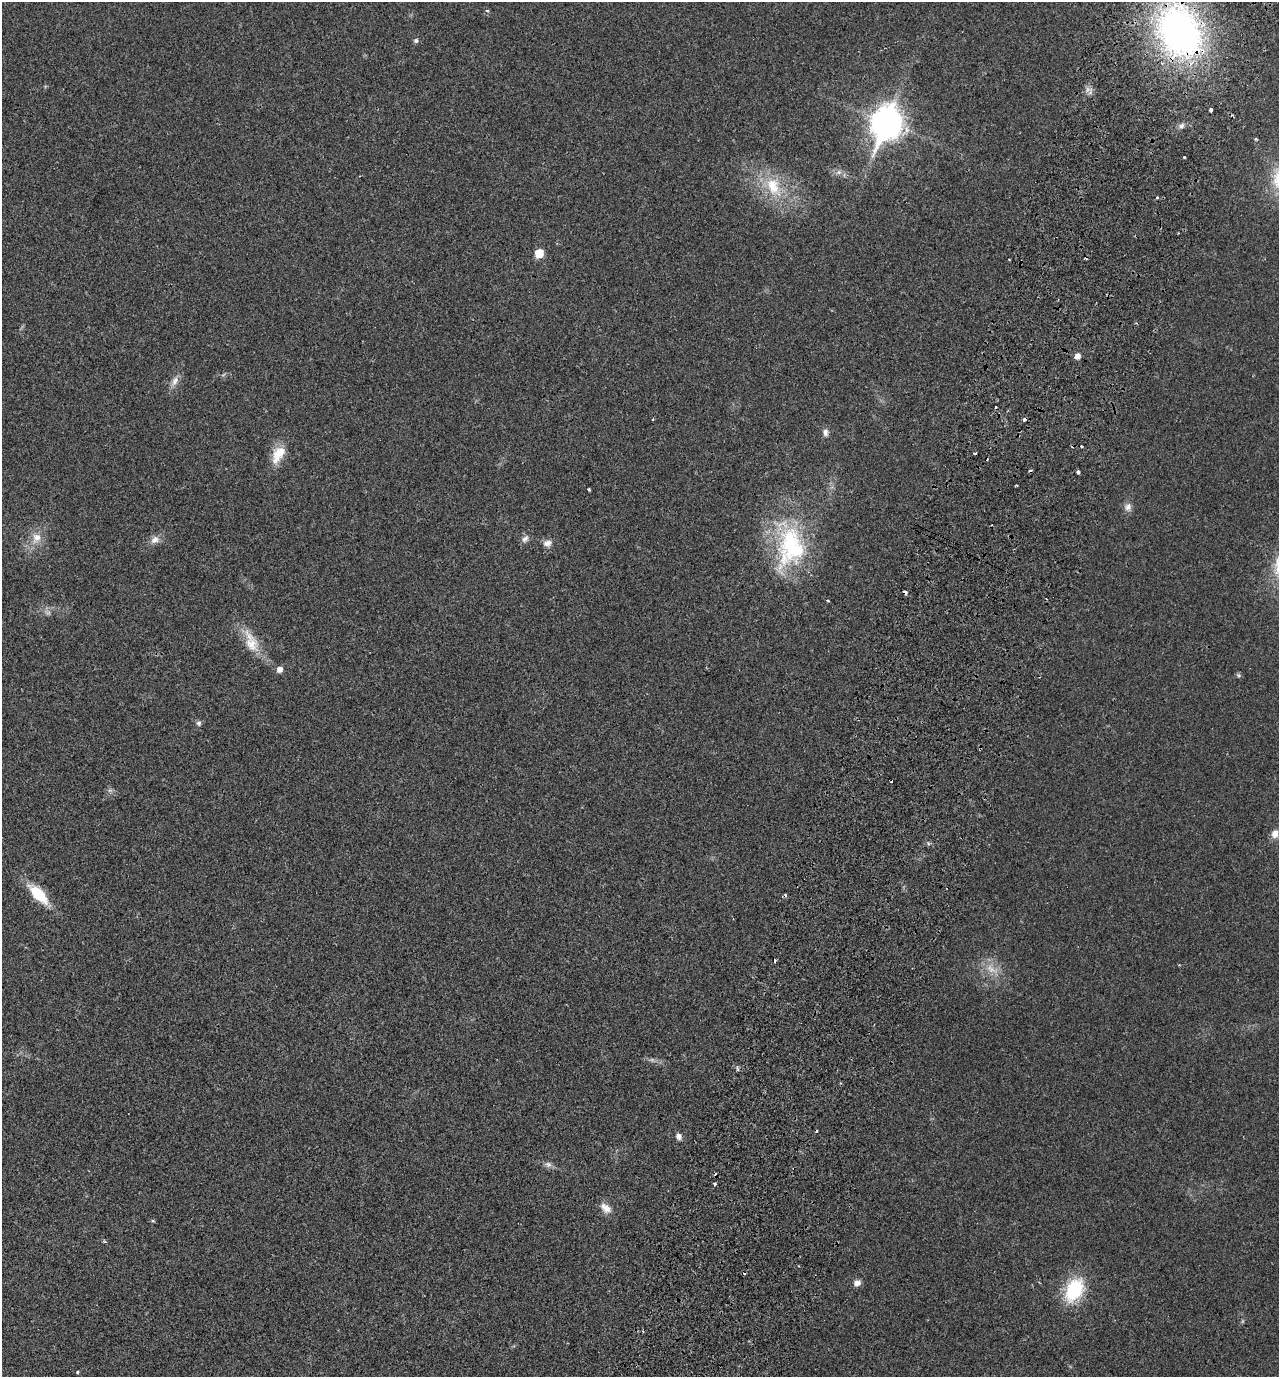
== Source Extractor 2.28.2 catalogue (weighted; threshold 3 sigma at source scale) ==
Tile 10 of 4 x 4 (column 2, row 3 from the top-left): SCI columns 1602-2878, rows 1401-2775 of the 5624 x 5552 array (HDU 1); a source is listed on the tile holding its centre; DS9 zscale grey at full resolution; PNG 1281 x 1379 px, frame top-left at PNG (2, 2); no overlay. Shown black and unused: <1% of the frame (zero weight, under 2 of 3 exposures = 3% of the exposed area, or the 3 px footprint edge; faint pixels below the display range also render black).
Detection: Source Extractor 2.28.2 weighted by HDU 2 'WHT'; one run over the whole footprint, this tile lists its part. Background 0.0204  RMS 0.0053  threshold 0.024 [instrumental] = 3 sigma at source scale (4.5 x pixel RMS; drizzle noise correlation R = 1.50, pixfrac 1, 0.05/0.05 arcsec/px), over >= 5 px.
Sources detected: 64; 6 too faint to see at this stretch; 9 cosmic-ray / hot-pixel residue — not listed; the other 49 listed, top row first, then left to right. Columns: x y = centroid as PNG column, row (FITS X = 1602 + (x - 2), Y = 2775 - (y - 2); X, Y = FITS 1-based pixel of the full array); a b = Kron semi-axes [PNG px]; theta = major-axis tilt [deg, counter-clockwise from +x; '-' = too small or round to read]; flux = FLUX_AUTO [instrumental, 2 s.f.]
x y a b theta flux
487 11 6 4 -19 1
1180 32 48 36 -66 230
416 40 6 6 - 1.2
1211 110 4 3 - 3.1
887 123 14 11 68 700
1181 126 10 7 40 1.9
1256 139 4 3 - 0.72
1184 157 3 3 - 1.3
839 172 8 6 35 1.8
773 187 32 19 -64 22
1157 198 3 3 - 1.2
539 253 6 6 - 13
1009 260 3 2 - 0.95
1077 356 6 5 - 3.3
174 381 16 8 59 3.8
653 419 4 3 - 0.41
1024 419 3 3 - 2
825 432 11 7 -86 2.4
1082 447 3 3 - 2.3
974 453 3 3 - 1.4
278 454 25 13 61 11
1078 472 4 3 - 2.6
1016 485 3 2 - 0.63
589 489 4 3 - 0.85
1128 507 11 10 - 3
36 538 17 12 60 7.2
525 539 12 8 49 2.3
155 540 13 10 22 3.6
547 543 12 9 10 3
790 546 64 39 -87 67
905 592 4 3 - 3.9
828 600 4 3 - 0.39
251 644 23 19 -75 11
279 670 6 6 - 3.1
1239 675 7 5 -21 0.96
199 723 7 6 - 1.4
891 781 3 3 - 1.8
1275 834 10 8 75 3.9
38 894 29 12 -46 18
737 1069 8 3 -77 0.73
679 1136 10 8 -65 2.1
548 1164 11 8 -18 2.3
715 1184 3 3 - 0.79
606 1208 17 10 -39 4.6
153 1221 5 4 - 0.68
105 1242 6 4 -5 0.67
857 1283 8 7 - 2.8
1074 1290 22 15 62 36
77 1372 3 3 - 0.73
Overlapping masked pixels (flux is a lower limit): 3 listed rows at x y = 1180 32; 1024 419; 905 592
Isophote crosses this tile's border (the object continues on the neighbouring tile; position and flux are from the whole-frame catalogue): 1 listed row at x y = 1180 32